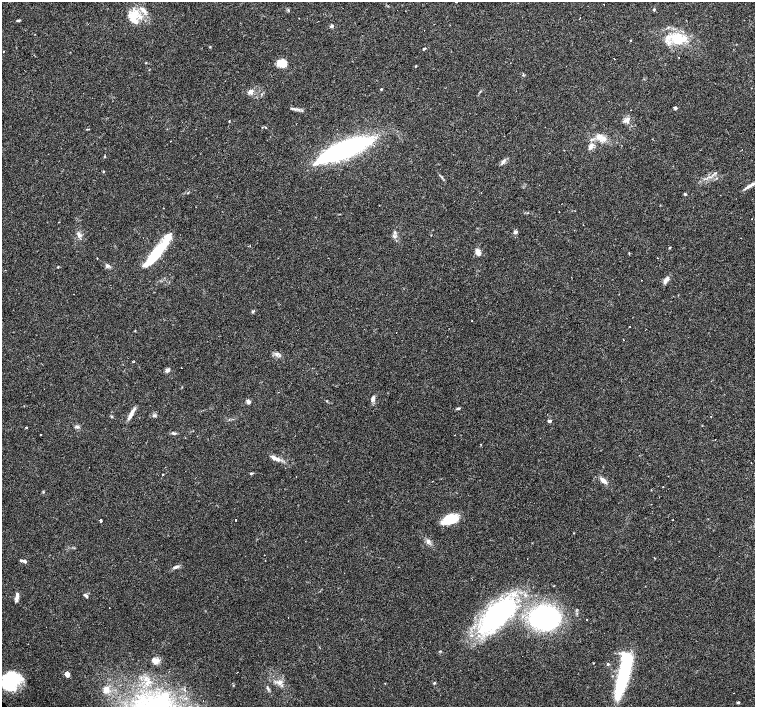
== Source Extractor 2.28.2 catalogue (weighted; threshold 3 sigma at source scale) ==
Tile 10 of 4 x 4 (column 2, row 3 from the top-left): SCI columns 1506-3010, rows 1566-2975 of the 6022 x 6015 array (HDU 1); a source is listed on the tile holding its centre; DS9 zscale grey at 2 x 2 block average (1 PNG px = mean of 2 x 2 image px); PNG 757 x 709 px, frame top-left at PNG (2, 2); no overlay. Shown black and unused: <1% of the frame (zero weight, under 3 of 4 exposures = <1% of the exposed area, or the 3 px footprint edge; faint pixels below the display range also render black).
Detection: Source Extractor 2.28.2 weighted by HDU 2 'WHT'; one run over the whole footprint, this tile lists its part. Background 0.0253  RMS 0.0033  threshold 0.0148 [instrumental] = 3 sigma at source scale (4.5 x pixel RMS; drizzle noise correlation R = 1.50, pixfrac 1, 0.0396/0.0396 arcsec/px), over >= 5 px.
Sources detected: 130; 6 inside a brighter object's white glare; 21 cosmic-ray / hot-pixel residue — not listed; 8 inside a brighter listed object's ellipse — not listed separately; the other 95 listed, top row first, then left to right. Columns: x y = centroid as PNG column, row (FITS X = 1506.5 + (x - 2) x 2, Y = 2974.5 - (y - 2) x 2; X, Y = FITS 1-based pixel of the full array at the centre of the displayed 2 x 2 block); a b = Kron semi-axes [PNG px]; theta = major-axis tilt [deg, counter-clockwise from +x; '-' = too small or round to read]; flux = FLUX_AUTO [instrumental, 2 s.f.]
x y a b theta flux
456 2 2 2 - 4.9
654 10 4 3 - 0.76
133 16 16 12 59 16
18 20 5 2 - 1.2
332 26 3 3 - 1.6
678 39 16 13 -9 23
210 47 3 2 - 0.53
424 49 4 3 - 0.63
146 63 3 2 - 0.38
282 63 14 8 -13 7.6
416 66 3 2 - 0.5
381 89 3 2 - 0.78
251 91 7 6 - 2.9
480 91 3 2 - 0.5
675 108 4 3 - 1.1
296 109 7 2 -3 1.9
627 120 10 5 35 3.1
229 121 3 2 - 0.38
87 129 5 2 - 0.45
600 137 11 8 -9 7
171 141 2 2 - 0.55
591 146 6 4 59 3.9
347 148 54 16 22 130
105 157 3 2 - 0.65
503 162 10 4 51 2.2
103 171 3 2 - 0.5
749 186 11 4 32 3.5
188 193 3 2 - 0.51
685 194 4 3 - 0.75
395 232 6 3 -66 1.5
516 232 5 4 - 1.7
79 235 7 4 -66 2.3
250 245 2 2 - 0.75
670 247 3 2 - 0.5
159 251 28 14 46 24
478 252 8 5 -71 4.1
97 258 2 2 - 0.27
107 266 5 4 - 1.6
58 267 3 2 - 0.54
667 279 9 5 41 3
253 311 4 3 - 0.97
472 321 2 2 - 0.42
629 326 2 2 - 0.54
364 329 2 2 - 0.41
135 331 3 2 - 0.36
396 333 2 2 - 1.5
623 340 2 2 - 0.45
277 354 6 4 75 1.8
133 361 3 2 - 0.63
167 370 5 4 - 2.3
373 399 8 4 78 2.5
248 401 6 4 -55 1.8
327 401 3 2 - 0.5
458 408 6 3 7 1.1
131 414 15 4 64 4.3
111 416 3 3 - 0.66
154 416 7 3 2 1.3
549 421 4 3 - 1.6
76 426 5 4 - 1.3
26 428 2 2 - 1.4
173 433 6 3 -12 1.4
455 435 2 2 - 0.26
481 444 3 2 - 0.32
274 458 9 5 -29 3.5
751 463 2 2 - 0.2
251 473 4 3 - 0.87
162 475 3 2 - 0.37
668 476 2 2 - 0.33
296 477 2 2 - 0.57
603 480 9 4 -39 4
663 487 2 2 - 2.7
43 492 3 2 - 0.52
451 519 16 8 17 22
673 519 2 2 - 0.56
101 521 2 2 - 3.8
428 541 7 3 83 1.6
264 555 2 2 - 0.3
24 561 6 3 -22 2.3
175 567 8 4 26 2.1
86 596 5 3 - 1.5
17 597 10 3 84 3.7
544 614 27 15 -81 110
496 616 45 20 43 120
587 619 2 2 - 0.79
155 660 10 6 -6 3.8
608 664 3 3 - 1.2
67 674 5 5 - 3.6
623 679 47 9 76 82
10 681 19 16 41 41
280 682 5 3 - 1.9
385 683 2 2 - 0.36
434 683 3 3 - 0.83
267 687 7 2 -71 1.1
106 690 3 3 - 14
738 703 4 3 - 0.75
Isophote crosses this tile's border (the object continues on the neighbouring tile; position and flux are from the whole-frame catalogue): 2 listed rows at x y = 456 2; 10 681
Diffuse or blended objects may show on this block-average render without a row.